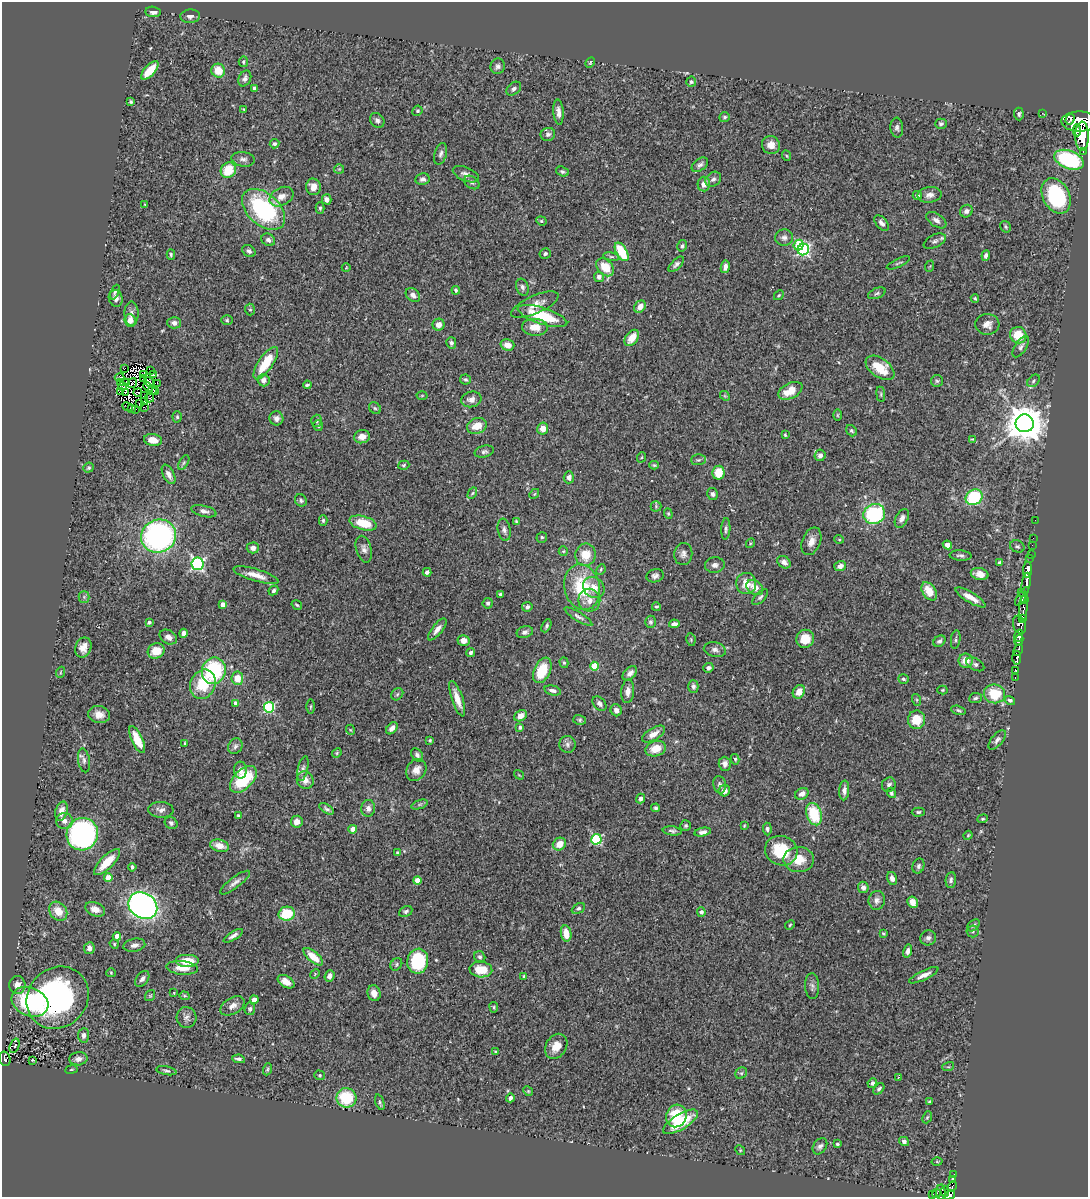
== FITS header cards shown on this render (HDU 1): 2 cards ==
NAXIS1  =                 1086
NAXIS2  =                 1195

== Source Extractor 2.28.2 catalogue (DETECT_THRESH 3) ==
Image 1086 x 1195 px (HDU 1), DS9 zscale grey, 1 PNG px = 1 image px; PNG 1090 x 1199 px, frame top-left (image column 1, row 1195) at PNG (2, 2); each listed source drawn as its Kron ellipse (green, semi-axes under 4 px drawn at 4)
Background 0.904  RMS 0.049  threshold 0.148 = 3 sigma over >= 5 px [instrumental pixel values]
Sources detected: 443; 6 with non-positive FLUX_AUTO (blend fragments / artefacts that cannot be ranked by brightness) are neither listed nor drawn; the other 437 listed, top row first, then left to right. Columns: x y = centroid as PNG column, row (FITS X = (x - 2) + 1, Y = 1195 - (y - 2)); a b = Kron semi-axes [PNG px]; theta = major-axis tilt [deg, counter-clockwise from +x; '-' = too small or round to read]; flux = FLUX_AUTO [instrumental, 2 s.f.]
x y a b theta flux
153 12 8 5 -8 15
190 16 10 7 4 14
243 62 5 4 - 4.4
590 63 6 3 63 3.4
498 66 8 7 - 10
150 70 11 5 48 71
218 71 7 6 - 64
245 78 8 6 63 12
691 82 5 5 - 5.8
254 88 4 3 - 13
514 89 8 6 38 11
131 102 4 3 - 5.1
244 109 4 3 - 2.8
417 111 5 5 - 5.3
558 112 12 5 -85 19
1042 113 3 3 - 5.8
1019 114 6 4 -85 7.5
725 117 5 5 - 5.8
1070 119 6 3 72 300
377 120 8 6 -48 10
1079 121 18 10 -1 3900
941 124 6 5 - 7.9
897 128 10 6 -86 10
1077 130 6 4 -86 570
548 134 7 6 - 10
1082 136 14 7 89 2600
274 144 5 4 - 8.1
771 145 9 8 - 25
1083 151 3 3 - 7.4
441 154 11 6 73 12
787 156 5 3 - 3.3
243 159 12 7 -8 13
1069 160 15 9 -21 330
700 165 9 6 37 10
339 169 5 5 - 4.6
228 170 8 7 - 90
562 171 6 4 -19 6.6
466 174 14 6 -22 16
423 179 7 5 8 11
713 179 8 6 40 12
472 182 8 6 -32 8.5
704 184 7 6 - 21
313 187 8 7 - 26
917 195 4 4 - 8
930 195 12 8 7 19
1056 196 19 13 -62 360
281 197 13 8 29 29
327 199 5 4 - 16
145 204 3 2 - 2.3
320 208 6 4 89 5.2
263 209 25 16 -42 390
966 211 6 6 - 11
936 220 11 6 -35 15
541 221 5 4 - 4.4
882 223 9 5 -49 13
1006 227 6 5 - 5.5
784 238 9 8 - 12
268 240 7 6 - 8.8
935 241 12 6 26 11
799 245 5 5 - 110
682 246 6 4 77 6.4
803 250 6 5 - 480
249 251 7 5 -38 9
622 252 10 5 -60 130
171 254 5 4 - 5.4
545 254 6 5 - 9
986 255 5 3 - 8.3
611 257 8 4 -8 6.3
898 263 13 2 25 5.5
676 264 10 5 44 9.5
930 266 6 3 71 3.1
605 267 10 7 -46 62
725 267 6 4 80 15
346 268 4 3 - 2.3
599 277 5 5 - 11
522 287 9 6 -71 10
456 290 4 3 - 5.6
115 292 8 4 66 6.2
877 293 9 5 23 7
413 295 8 6 -40 15
779 295 5 3 - 3.8
116 298 8 7 - 15
975 298 4 3 - 4.1
535 305 25 9 23 35
640 307 6 5 - 23
250 310 6 5 - 5
131 314 12 7 -90 18
542 316 26 8 -18 140
130 320 6 5 - 25
227 320 6 5 - 5
174 323 7 5 -2 13
987 324 12 10 3 23
439 325 6 6 - 23
535 327 13 8 -3 46
1018 335 8 8 - 66
632 338 9 6 53 42
451 343 6 5 - 7.9
507 345 7 5 -16 28
1021 347 12 6 57 12
266 363 19 7 56 100
124 368 2 2 - 1.9
880 368 16 9 -36 79
151 370 3 2 - 2.6
144 374 3 2 - 1.5
153 375 3 3 - 13
120 377 5 2 - 8.6
144 378 3 2 - 1.8
466 379 5 5 - 5.2
264 380 6 6 - 17
937 381 6 6 - 6.4
1034 381 7 5 43 6.7
127 382 2 2 - 5.9
149 382 5 3 - 0.13
121 383 3 2 - 12
132 383 5 2 - 1.2
157 383 2 2 - 1
307 385 4 3 - 5.5
122 386 4 2 - 3.5
148 387 5 3 - 8.6
153 390 4 2 - 5.4
790 391 13 7 27 54
120 392 4 2 - 2.7
125 392 3 2 - 2.5
138 392 4 2 - 1.7
156 392 3 2 - 3.1
881 394 8 4 -83 4.5
422 395 5 3 - 3.1
144 396 4 2 - 0.28
725 396 5 4 - 3.8
149 398 4 2 - 1.3
471 399 10 7 14 16
144 401 3 2 - 3.1
139 404 3 2 - 1.5
127 407 5 2 - 10
144 407 3 2 - 3
132 408 3 2 - 7.3
375 408 6 5 - 6.8
135 409 2 2 - 2.9
837 415 6 4 90 3.9
177 417 5 4 - 4.9
276 418 7 7 - 14
317 421 6 5 - 6.1
1025 423 9 9 - 9200
318 426 5 5 - 6
477 426 10 7 20 50
543 429 6 5 - 30
851 431 6 5 - 5.2
785 435 4 3 - 3.5
362 437 8 6 11 25
972 439 3 3 - 2.9
153 440 9 6 -10 32
484 452 10 5 14 9.4
820 455 6 5 - 13
642 457 5 3 - 3.1
698 460 7 5 2 7
184 462 8 4 59 5.9
404 465 6 4 17 4.8
654 465 4 4 - 4.1
88 468 5 4 - 5.5
718 473 7 6 - 66
169 474 10 5 -63 18
569 477 6 5 - 15
472 493 6 4 59 5.3
534 494 5 4 - 4.3
713 494 6 5 - 8.7
974 497 9 7 34 200
301 500 6 5 - 6.7
656 506 5 5 - 4.5
204 511 13 5 -14 12
668 514 5 4 - 3.5
874 514 11 10 - 280
902 518 10 6 63 16
323 520 5 4 - 5.1
1035 520 3 2 - 2.9
516 521 3 3 - 3.1
363 523 14 7 -15 89
726 529 11 4 87 8.9
504 530 11 6 -80 12
159 536 18 16 24 790
542 537 5 5 - 6.8
1033 538 2 2 - 3.6
839 539 5 3 - 2.8
811 541 14 9 67 27
750 543 5 4 - 3.7
947 545 5 4 - 20
1032 545 2 2 - 14
1017 546 7 6 - 7.5
253 548 6 5 - 15
364 549 14 7 -75 16
563 551 5 4 - 3.9
683 554 11 9 82 16
1031 554 2 2 - 2.8
586 555 11 10 - 59
961 556 11 5 -4 9.8
1030 558 2 2 - 3.1
784 562 7 5 -37 17
999 562 3 3 - 4.8
197 564 6 6 - 630
715 565 10 8 5 14
840 566 6 5 - 17
601 569 5 3 - 3.5
1027 570 8 4 87 700
427 572 4 3 - 9.8
980 574 9 6 -13 22
256 575 23 6 -16 36
655 576 9 6 16 12
746 583 10 10 - 38
1026 583 11 3 80 640
582 587 23 17 -76 170
755 587 9 6 -35 30
594 588 11 10 - 35
273 591 5 4 - 7
929 591 10 6 -58 59
1021 592 3 2 - 31
500 594 3 3 - 5.5
1022 596 11 3 58 130
84 597 5 5 - 6.2
760 597 10 4 45 7.9
971 597 17 5 -31 33
1025 599 3 3 - 26
589 600 11 11 - 30
488 603 5 5 - 8
223 605 4 4 - 23
297 605 5 3 - 4.1
527 607 5 4 - 8.4
656 607 4 3 - 4.2
1023 608 12 3 88 340
578 617 16 4 -31 12
1022 619 4 2 - 110
149 622 4 3 - 9.9
650 622 6 5 - 8.2
674 624 5 4 - 14
1019 625 9 6 -73 470
546 626 7 4 63 6.6
437 629 13 5 52 19
525 632 8 6 17 11
183 633 4 4 - 16
1019 636 6 4 72 720
168 637 9 6 -29 18
805 639 9 9 - 57
956 639 9 4 81 6.8
691 640 6 4 -79 4.4
1019 640 5 3 - 760
463 641 6 5 - 26
939 641 6 5 - 8.3
83 648 10 8 68 27
715 650 11 7 -13 14
1018 650 6 3 63 200
156 651 8 7 - 59
470 653 4 4 - 8.3
1017 658 7 3 88 600
966 661 7 7 - 39
564 663 5 4 - 5.1
975 664 10 6 -28 10
594 666 4 4 - 100
708 668 5 4 - 9.7
542 670 13 8 65 100
1015 670 4 3 - 59
214 671 13 12 - 290
61 672 6 3 71 3.5
630 673 8 5 44 16
1015 677 3 2 - 38
237 678 6 6 - 48
903 679 5 4 - 6.1
203 684 15 12 66 110
693 686 6 5 - 9.8
553 690 9 4 -13 10
942 690 5 4 - 3.9
628 691 12 6 85 20
799 692 7 5 55 33
397 694 7 5 45 6.6
994 694 11 9 -6 100
976 698 6 5 - 6.6
457 699 18 5 -71 39
917 700 6 4 -71 4.4
1010 700 5 4 - 6.8
236 703 4 4 - 13
599 704 8 5 -46 12
310 706 7 3 89 4.2
269 707 5 5 - 320
616 710 6 5 - 15
958 710 7 3 -15 5.4
99 715 11 8 -11 27
520 716 7 5 29 23
580 720 6 5 - 6
916 720 9 8 - 65
520 727 4 3 - 8.2
392 728 7 4 49 17
351 730 5 3 - 2.8
654 734 13 6 31 22
137 740 14 5 -64 58
430 740 3 3 - 3.8
997 740 11 5 50 12
185 743 3 2 - 3.8
567 744 8 8 - 12
235 746 8 7 - 10
656 749 10 7 17 46
337 753 5 4 - 4
417 755 7 5 -53 9.1
735 759 5 4 - 5
84 760 12 6 -81 12
725 764 7 6 - 13
303 769 12 5 77 11
240 770 8 6 89 19
416 770 12 9 56 28
519 775 5 3 - 2.8
243 779 16 9 45 170
305 780 9 8 - 25
720 785 9 6 -80 10
889 785 7 7 - 10
844 790 10 5 86 14
724 791 6 5 - 20
891 793 5 4 - 7.7
802 794 7 5 29 20
640 799 5 4 - 11
420 804 8 4 19 6.4
368 808 8 7 - 16
656 808 4 4 - 5.8
326 809 8 4 -34 7.6
161 810 12 8 -4 15
61 811 10 6 75 30
918 812 6 4 0 5.8
814 814 11 7 -73 130
238 815 4 4 - 3.6
983 819 5 4 - 4.6
64 821 8 8 - 20
297 822 6 6 - 24
171 823 7 5 -39 6.9
686 826 5 5 - 6.2
744 826 3 3 - 3
353 829 4 4 - 28
767 829 6 4 -86 7.6
672 831 9 4 -7 8.4
703 832 8 4 10 12
82 834 16 15 - 720
968 835 4 4 - 3.6
596 839 5 5 - 270
559 844 7 6 - 36
220 846 10 6 -14 35
781 851 16 14 -23 130
397 852 4 3 - 3.8
799 859 15 13 -2 59
107 862 17 6 45 58
918 866 7 6 - 9.3
132 867 4 3 - 7
108 878 4 4 - 42
892 878 6 5 - 16
951 880 8 5 84 8.7
417 881 4 4 - 46
235 883 18 5 37 16
863 887 6 5 - 15
877 900 9 8 - 15
912 902 6 5 - 33
143 906 15 12 -33 1200
578 908 7 4 29 7
95 909 10 6 -21 25
58 911 10 8 -52 49
406 911 7 5 25 7.9
701 912 4 4 - 11
287 914 8 7 - 110
790 925 5 4 - 3.9
973 925 7 5 42 6.9
972 931 6 6 - 8
566 933 8 5 -79 49
883 933 4 3 - 4.1
117 936 4 4 - 25
233 936 11 4 32 13
928 938 8 7 - 12
114 944 5 4 - 3.7
134 945 11 6 11 15
89 948 6 5 - 14
908 951 6 4 76 14
313 957 12 5 -40 49
480 957 6 5 - 7
187 961 12 6 0 55
418 961 12 10 80 190
396 964 6 5 - 6.4
182 968 16 6 -5 33
481 970 11 8 -5 65
111 973 4 4 - 3.3
315 974 5 4 - 3.4
924 975 16 4 25 19
330 976 6 5 - 14
524 976 4 3 - 3.9
142 979 9 5 53 12
286 982 9 5 -30 26
17 985 9 8 - 33
812 986 13 7 -87 13
174 992 3 2 - 3.5
374 993 8 6 -72 25
150 995 6 4 54 3.8
184 996 5 4 - 4.8
58 998 33 29 46 800
254 1000 4 4 - 30
30 1002 19 14 -24 350
232 1006 13 8 30 22
494 1007 5 3 - 3.6
250 1009 6 5 - 7.3
187 1017 10 10 - 15
84 1035 7 5 85 9.6
15 1046 7 4 70 12
556 1046 13 10 58 40
495 1051 4 3 - 3.1
5 1059 7 5 -75 83
78 1059 9 6 5 16
239 1059 6 4 -10 8.5
33 1060 3 2 - 3.2
948 1067 6 4 17 3.8
71 1069 6 3 9 3.7
267 1069 6 4 70 4.5
166 1071 10 4 -10 7.1
741 1073 6 5 - 5.7
320 1075 5 5 - 4.7
898 1077 2 2 - 1.8
872 1083 5 4 - 9.9
879 1089 6 4 46 7.5
528 1091 5 4 - 4.1
346 1098 10 9 - 140
510 1098 4 4 - 9.9
380 1102 8 3 -71 5.4
930 1102 4 3 - 5.8
676 1116 11 10 - 110
927 1117 6 4 67 4.4
680 1122 20 7 31 110
904 1141 5 4 - 9.8
837 1144 4 3 - 4.3
820 1146 9 6 54 12
740 1150 5 4 - 3.4
937 1162 5 3 - 3.4
954 1174 2 2 - 1.4
952 1180 4 3 - 28
952 1186 5 4 - 78
945 1191 6 4 -86 150
941 1192 8 4 -89 110
937 1193 4 4 - 17
932 1194 3 2 - 10
950 1195 6 4 31 300
At the frame edge (FLAGS 8, measured only in part): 1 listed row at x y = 950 1195
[6 non-positive-flux detections neither listed nor drawn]